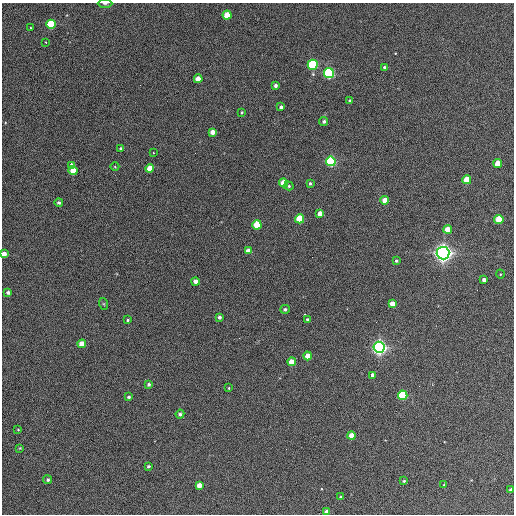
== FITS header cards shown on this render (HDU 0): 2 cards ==
NAXIS1  =                  512 / Axis length
NAXIS2  =                  512 / Axis length

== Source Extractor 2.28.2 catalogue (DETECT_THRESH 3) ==
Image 512 x 512 px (HDU 0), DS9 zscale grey, 1 PNG px = 1 image px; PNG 516 x 516 px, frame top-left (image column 1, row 512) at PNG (2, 3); each listed source drawn as its Kron ellipse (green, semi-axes under 4 px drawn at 4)
Background 400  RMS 22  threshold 64.6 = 3 sigma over >= 5 px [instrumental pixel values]
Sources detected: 69; all 69 listed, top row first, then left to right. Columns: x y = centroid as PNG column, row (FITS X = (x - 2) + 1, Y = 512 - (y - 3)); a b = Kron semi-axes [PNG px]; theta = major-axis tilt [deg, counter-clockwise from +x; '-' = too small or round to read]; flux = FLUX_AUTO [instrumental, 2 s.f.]
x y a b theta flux
105 3 7 3 -1 2600
227 15 4 4 - 33000
51 24 5 4 - 88000
31 28 3 3 - 2500
46 42 3 2 - 1900
313 65 5 5 - 160000
384 67 3 3 - 2800
329 73 5 5 - 210000
198 79 4 4 - 17000
275 85 3 3 - 4100
350 101 4 3 - 2300
281 107 4 4 - 3400
242 112 3 3 - 1500
324 121 4 4 - 3100
212 132 4 4 - 12000
121 148 4 3 - 1700
154 153 3 2 - 2300
331 161 5 5 - 190000
498 164 4 4 - 22000
72 165 4 3 - 5400
115 167 4 3 - 1100
150 168 4 4 - 22000
73 171 4 4 - 26000
467 180 4 4 - 42000
283 183 4 4 - 35000
310 183 4 3 - 2400
289 186 4 3 - 2000
385 200 4 4 - 21000
59 203 4 4 - 2900
320 214 4 4 - 15000
300 219 4 4 - 63000
499 219 4 4 - 51000
257 225 4 4 - 70000
448 229 4 4 - 27000
248 251 4 4 - 13000
443 253 6 6 - 950000
4 254 4 4 - 11000
396 261 3 3 - 2100
500 274 4 3 - 1100
484 280 4 3 - 5300
195 281 4 4 - 9100
8 292 4 3 - 3800
104 304 6 4 -71 1800
392 304 4 4 - 18000
285 309 5 4 - 3000
219 317 3 3 - 3400
128 320 3 2 - 1700
307 320 3 3 - 3400
82 344 4 4 - 25000
379 347 5 5 - 640000
308 356 4 4 - 19000
292 362 4 4 - 24000
373 375 4 3 - 5800
149 384 3 3 - 3200
229 388 4 3 - 1100
403 395 4 4 - 110000
129 397 3 3 - 2600
180 414 4 4 - 3500
18 430 3 2 - 1000
352 436 4 4 - 28000
20 448 4 3 - 1400
148 466 4 3 - 2300
48 480 4 4 - 2800
404 481 4 3 - 1600
199 485 4 4 - 16000
444 485 3 3 - 2100
511 489 3 3 - 2400
341 497 4 3 - 2200
327 512 4 4 - 8600
At the frame edge (FLAGS 8, measured only in part): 3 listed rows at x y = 105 3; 4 254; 327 512